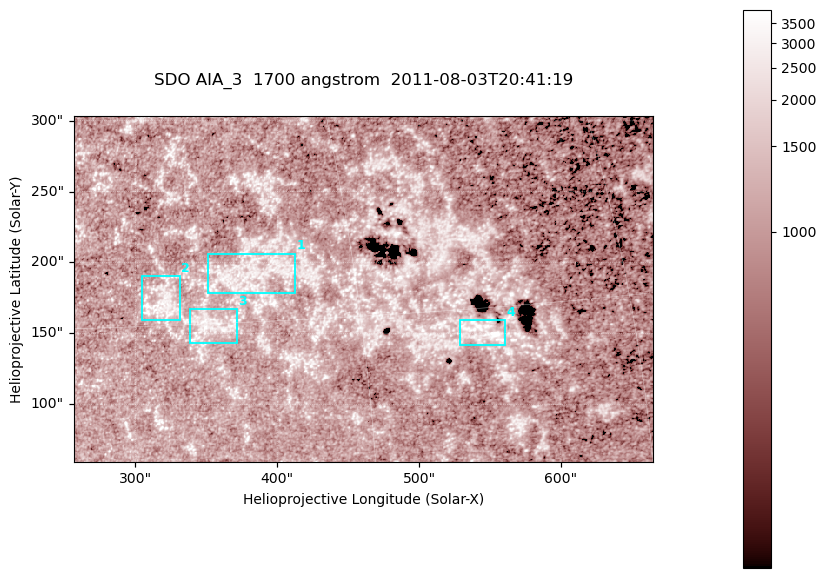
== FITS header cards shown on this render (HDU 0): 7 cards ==
TELESCOP= 'SDO     '           /
INSTRUME= 'AIA_3   '           /
WAVELNTH=                 1700 /
WAVEUNIT= 'angstrom'           /
DATE-OBS= '2011-08-03T20:41:19.715' /
CTYPE1  = 'HPLN-TAN'           /
CTYPE2  = 'HPLT-TAN'           /

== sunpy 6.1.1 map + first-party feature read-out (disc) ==
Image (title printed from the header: SDO AIA_3  1700 angstrom  2011-08-03T20:41:19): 666 x 399 px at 0.613 arcsec/px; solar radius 946 arcsec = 1543 px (partial field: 3.6% of the solar disc is inside the frame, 100% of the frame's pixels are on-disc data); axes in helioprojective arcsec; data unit not stated in the header (colour bar unlabelled)
Pointing: header CRPIX1/2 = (2049.23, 2048.32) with CRVAL1/2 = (0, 0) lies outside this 666 x 399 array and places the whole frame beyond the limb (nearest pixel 1.4 R_sun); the SolarSoft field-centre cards XCEN/YCEN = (460.6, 181.4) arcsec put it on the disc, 2003 arcsec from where CRPIX/CRVAL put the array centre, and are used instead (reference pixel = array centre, CRVAL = XCEN/YCEN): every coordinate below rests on XCEN/YCEN
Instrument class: DISC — disc imager (sunpy class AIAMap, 1700 A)
Bright regions (active regions / flare kernels): reference = the on-disc median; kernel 5 px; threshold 5 sigma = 1331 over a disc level ~1049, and >= 1.15x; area >= 265 px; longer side >= 5 px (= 3.1 arcsec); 4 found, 4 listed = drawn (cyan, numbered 1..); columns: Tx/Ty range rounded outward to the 2 arcsec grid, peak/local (2 s.f.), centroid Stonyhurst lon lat
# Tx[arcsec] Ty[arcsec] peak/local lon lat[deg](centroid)
1 350..414 178..206 3.1 +25 +17
2 304..332 158..190 3.6 +20 +16
3 338..372 142..168 3.3 +23 +15
4 528..562 142..160 6 +36 +14